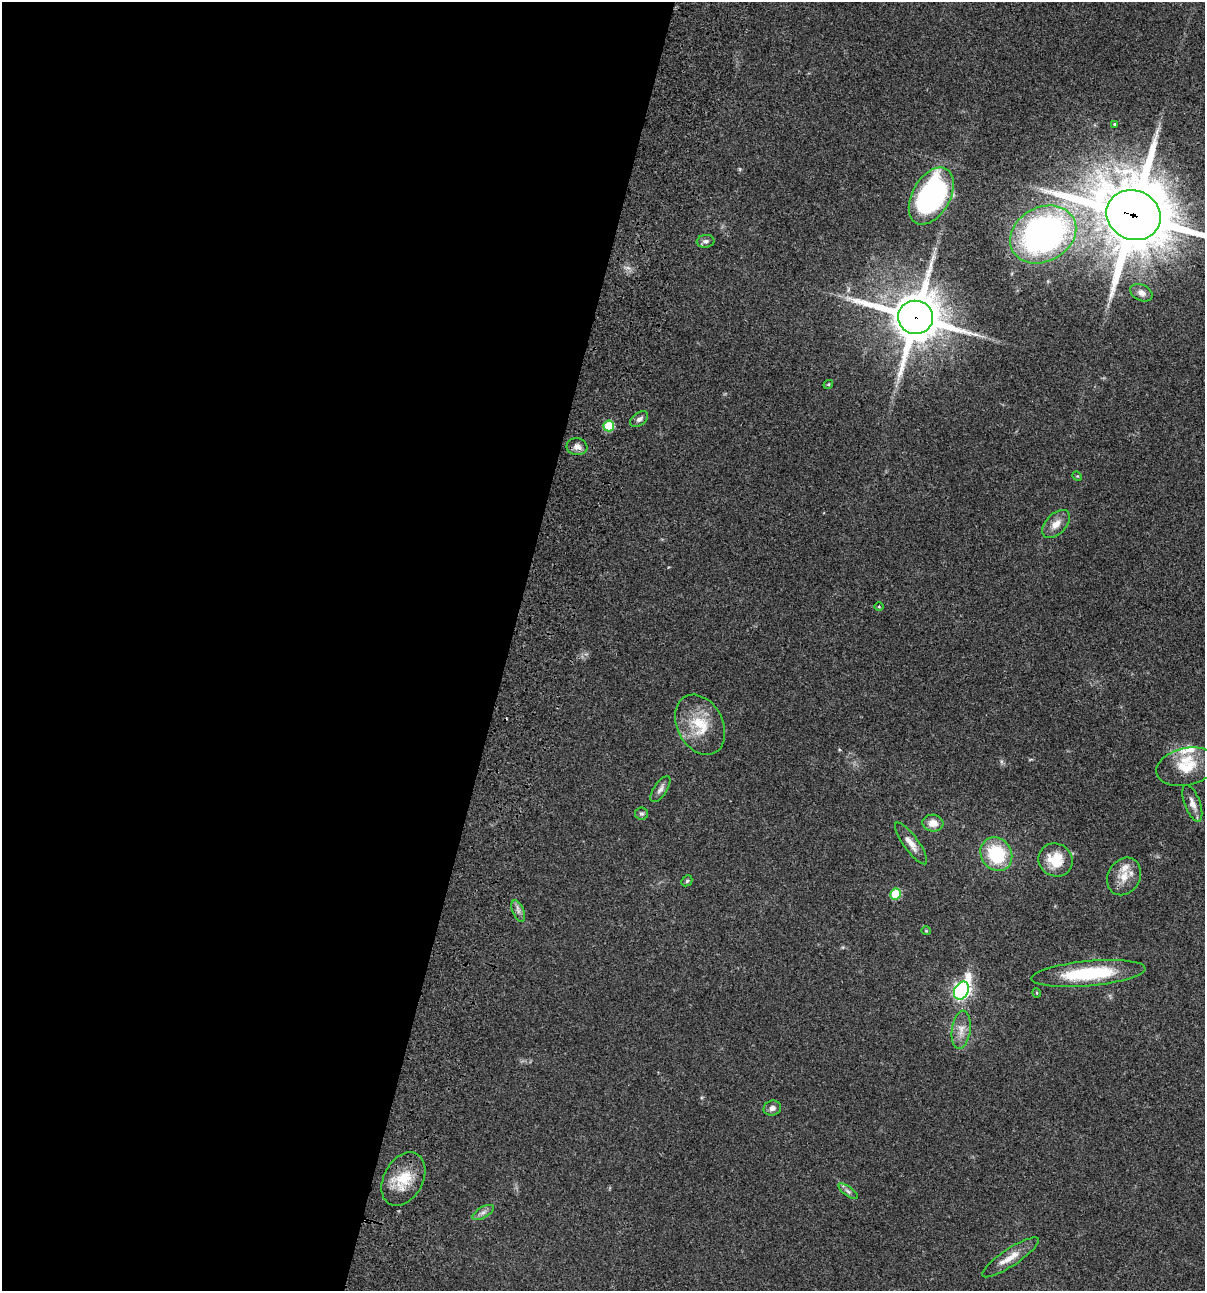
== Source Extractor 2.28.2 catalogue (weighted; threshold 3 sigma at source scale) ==
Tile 5 of 4 x 4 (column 1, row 2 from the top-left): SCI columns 235-1437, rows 2696-3984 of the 5405 x 5389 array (HDU 1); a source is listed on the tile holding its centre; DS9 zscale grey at full resolution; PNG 1207 x 1293 px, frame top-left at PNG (2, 2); each listed source drawn as its Kron ellipse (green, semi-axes under 4 px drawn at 4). Shown black and unused: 42% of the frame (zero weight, under 3 of 4 exposures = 9% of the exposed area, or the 3 px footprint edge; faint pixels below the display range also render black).
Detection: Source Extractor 2.28.2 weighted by HDU 2 'WHT'; one run over the whole footprint, this tile lists its part. Background 0.0456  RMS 0.0054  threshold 0.0245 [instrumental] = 3 sigma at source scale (4.5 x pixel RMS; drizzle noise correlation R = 1.50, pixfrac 1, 0.05/0.05 arcsec/px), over >= 5 px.
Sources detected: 40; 3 inside a brighter listed object's ellipse — not listed separately; the other 37 listed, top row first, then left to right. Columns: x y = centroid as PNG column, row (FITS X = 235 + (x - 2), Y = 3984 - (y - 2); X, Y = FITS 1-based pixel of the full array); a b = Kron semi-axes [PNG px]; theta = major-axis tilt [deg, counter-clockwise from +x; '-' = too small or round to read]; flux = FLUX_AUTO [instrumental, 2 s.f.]
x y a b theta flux
1115 124 4 3 - 0.63
931 196 31 19 60 110
1133 215 27 24 -24 5300
1043 234 35 27 29 210
705 241 9 6 5 1.8
1141 293 12 8 -26 3.1
916 317 17 16 - 2600
828 384 5 3 - 0.54
639 419 10 6 36 1.9
609 426 5 5 - 25
577 447 10 8 -8 3.5
1077 476 5 4 - 0.49
1056 524 17 10 46 5.2
879 607 5 3 - 0.46
700 725 32 22 -63 19
1186 767 31 18 13 15
660 789 15 6 56 2.4
1192 803 19 7 -70 4.1
641 814 6 6 - 1.1
933 823 10 8 -6 5.2
911 843 25 7 -54 4.9
996 854 17 15 -57 28
1056 860 17 16 - 13
1124 876 19 16 60 8
687 881 6 5 - 0.77
895 894 5 5 - 23
518 911 11 5 -67 1.9
926 931 4 4 - 0.5
1088 973 57 12 5 35
961 991 9 7 63 170
1037 993 4 4 - 0.56
961 1030 19 9 82 5.3
772 1108 9 7 15 2.3
403 1179 28 19 61 16
848 1191 12 4 -36 1.6
483 1212 12 5 30 2.2
1010 1257 33 8 34 7.4
Overlapping masked pixels (flux is a lower limit): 2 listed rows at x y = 1133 215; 916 317
Isophote crosses this tile's border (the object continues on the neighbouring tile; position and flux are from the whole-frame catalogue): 1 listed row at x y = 1133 215